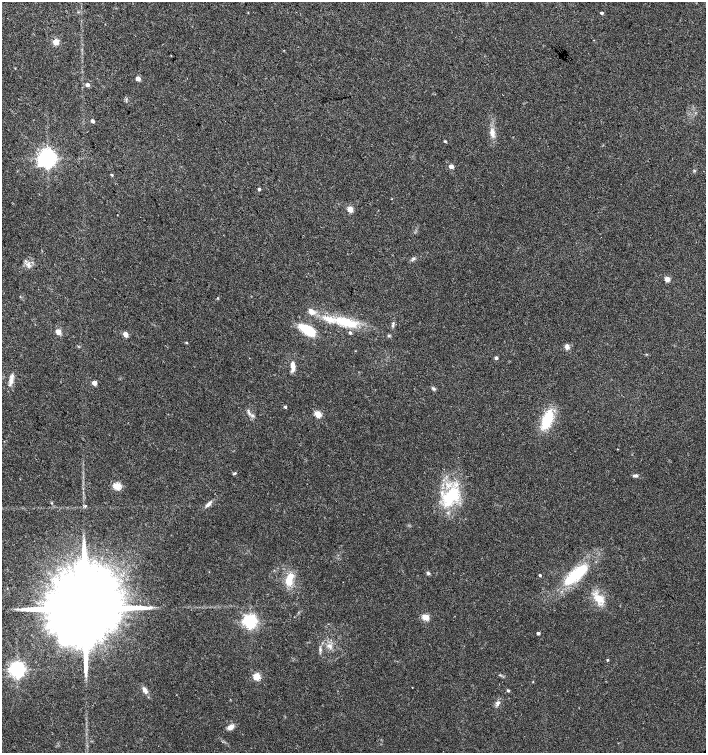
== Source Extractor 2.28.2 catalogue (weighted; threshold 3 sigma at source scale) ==
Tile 11 of 4 x 4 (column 3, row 3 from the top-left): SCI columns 3045-4451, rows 1503-3004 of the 6023 x 6017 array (HDU 1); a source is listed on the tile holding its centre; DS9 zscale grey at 2 x 2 block average (1 PNG px = mean of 2 x 2 image px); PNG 708 x 755 px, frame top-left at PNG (2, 2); no overlay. Shown black and unused: <1% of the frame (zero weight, under 3 of 4 exposures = <1% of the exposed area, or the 3 px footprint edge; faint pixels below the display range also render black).
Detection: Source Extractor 2.28.2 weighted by HDU 2 'WHT'; one run over the whole footprint, this tile lists its part. Background 0.0228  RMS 0.0029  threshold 0.0129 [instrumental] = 3 sigma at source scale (4.5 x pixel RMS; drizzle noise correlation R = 1.50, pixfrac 1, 0.0396/0.0396 arcsec/px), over >= 5 px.
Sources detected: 64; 1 inside a brighter object's white glare — not listed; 4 inside a brighter listed object's ellipse — not listed separately; the other 59 listed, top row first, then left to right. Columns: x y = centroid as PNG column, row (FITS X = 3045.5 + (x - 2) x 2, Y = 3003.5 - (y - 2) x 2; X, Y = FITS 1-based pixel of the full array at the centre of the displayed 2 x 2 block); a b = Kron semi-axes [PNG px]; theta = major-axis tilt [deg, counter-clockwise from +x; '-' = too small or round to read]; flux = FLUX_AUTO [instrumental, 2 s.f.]
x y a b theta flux
248 13 3 2 - 0.29
601 13 3 3 - 1.1
55 42 3 3 - 19
138 78 3 3 - 7.9
87 85 3 3 - 3.4
92 121 3 2 - 2.1
492 133 10 6 -83 4.3
445 141 3 3 - 0.72
47 158 5 5 - 420
451 166 3 3 - 5.9
112 175 3 3 - 0.66
259 189 3 2 - 1.4
350 209 3 3 - 17
117 215 2 2 - 0.25
413 259 4 2 - 0.75
667 279 4 4 - 3.8
311 312 7 7 - 3.4
349 323 30 10 -16 21
393 325 6 3 75 1.2
307 330 20 8 -32 19
58 332 6 6 - 3.2
125 334 3 3 - 10
388 335 4 3 - 0.79
186 343 3 2 - 0.49
567 347 7 5 -84 2.3
496 358 3 3 - 1.9
292 366 14 5 -87 4.7
11 378 14 4 72 3.5
94 383 3 3 - 8.6
433 389 5 3 - 1.1
285 407 3 3 - 1
318 414 3 3 - 23
252 416 4 3 - 1.1
547 419 22 11 67 22
234 473 5 2 - 0.74
635 475 7 3 8 1.5
117 486 3 3 - 32
449 498 26 23 53 32
208 504 10 4 39 2.7
85 506 2 2 - 1
428 573 5 4 - 1.1
540 575 3 2 - 0.98
575 575 32 13 41 30
289 579 19 8 68 9.6
599 598 14 10 -30 9.8
85 608 19 14 -50 18000
426 617 3 3 - 20
250 621 4 4 - 200
538 633 3 2 - 1.8
329 646 8 4 -22 2.6
320 649 7 3 -79 1.4
607 660 3 2 - 0.69
17 669 4 4 - 280
500 675 4 3 - 0.66
257 677 3 3 - 26
145 690 9 5 -55 3.1
508 690 3 2 - 1.1
497 703 5 4 - 1.8
231 727 7 5 34 4.2
Diffuse or blended objects may show on this block-average render without a row.